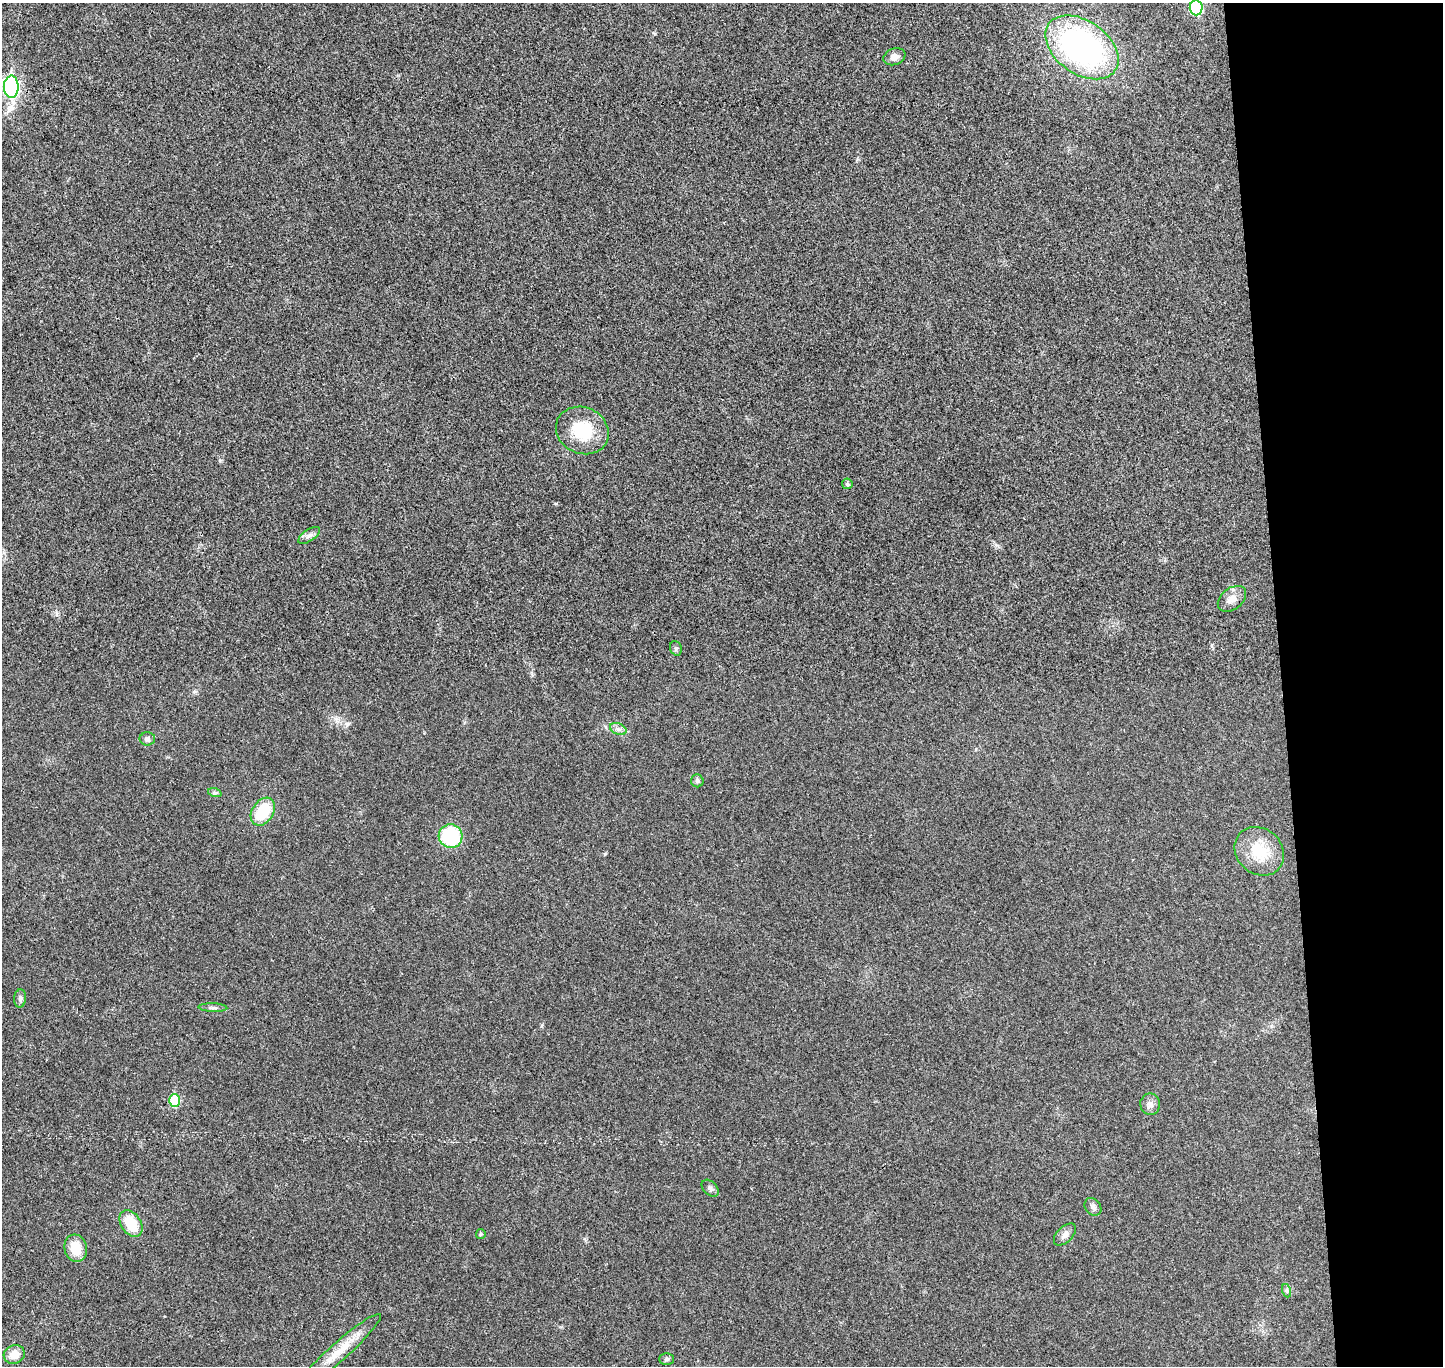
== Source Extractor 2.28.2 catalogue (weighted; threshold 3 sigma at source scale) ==
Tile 6 of 3 x 3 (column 3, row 2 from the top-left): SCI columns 2939-4379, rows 1495-2858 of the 4436 x 4365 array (HDU 1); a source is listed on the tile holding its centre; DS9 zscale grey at full resolution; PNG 1445 x 1368 px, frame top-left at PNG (2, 3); each listed source drawn as its Kron ellipse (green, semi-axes under 4 px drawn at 4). Shown black and unused: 11% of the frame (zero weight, under 3 of 4 exposures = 6% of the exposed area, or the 3 px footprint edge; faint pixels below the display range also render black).
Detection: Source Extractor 2.28.2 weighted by HDU 2 'WHT'; one run over the whole footprint, this tile lists its part. Background 0.0268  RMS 0.006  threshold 0.0269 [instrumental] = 3 sigma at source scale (4.5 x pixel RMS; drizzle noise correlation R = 1.50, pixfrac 1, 0.05/0.05 arcsec/px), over >= 5 px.
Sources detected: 30; all 30 listed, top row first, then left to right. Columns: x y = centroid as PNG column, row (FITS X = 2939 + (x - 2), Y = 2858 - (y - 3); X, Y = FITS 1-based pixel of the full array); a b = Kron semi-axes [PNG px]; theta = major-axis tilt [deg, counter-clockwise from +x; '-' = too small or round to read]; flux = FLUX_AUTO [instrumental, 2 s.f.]
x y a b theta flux
1196 8 7 6 - 53
1082 47 41 26 -35 160
894 57 11 8 20 3.8
11 87 11 7 90 150
582 430 27 23 -26 25
847 484 5 5 - 0.95
309 535 12 5 34 2.3
1232 599 16 10 38 5.4
676 648 7 5 -70 1.2
618 729 8 5 -24 1.9
147 739 8 6 0 1.7
697 781 6 6 - 1.4
215 793 7 4 -18 1
263 812 15 10 57 22
451 836 12 11 - 39
1259 851 26 22 -42 21
20 998 9 6 86 1.8
213 1008 14 4 -2 1.9
174 1100 6 5 - 25
1150 1104 11 9 -80 3.1
710 1188 10 6 -46 1.9
1093 1207 9 7 -51 2
131 1223 15 9 -57 16
481 1234 5 4 - 0.77
1065 1235 13 7 45 3.1
76 1248 13 11 -75 12
1287 1291 7 4 -71 1.1
339 1352 56 9 42 14
14 1354 11 9 24 7.3
667 1359 7 5 0 1.3
Isophote crosses this tile's border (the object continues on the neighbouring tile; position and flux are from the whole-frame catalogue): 1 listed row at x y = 1196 8
Unlisted compact peaks at least as high as the median listed source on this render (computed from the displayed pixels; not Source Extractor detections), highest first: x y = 220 461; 605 854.